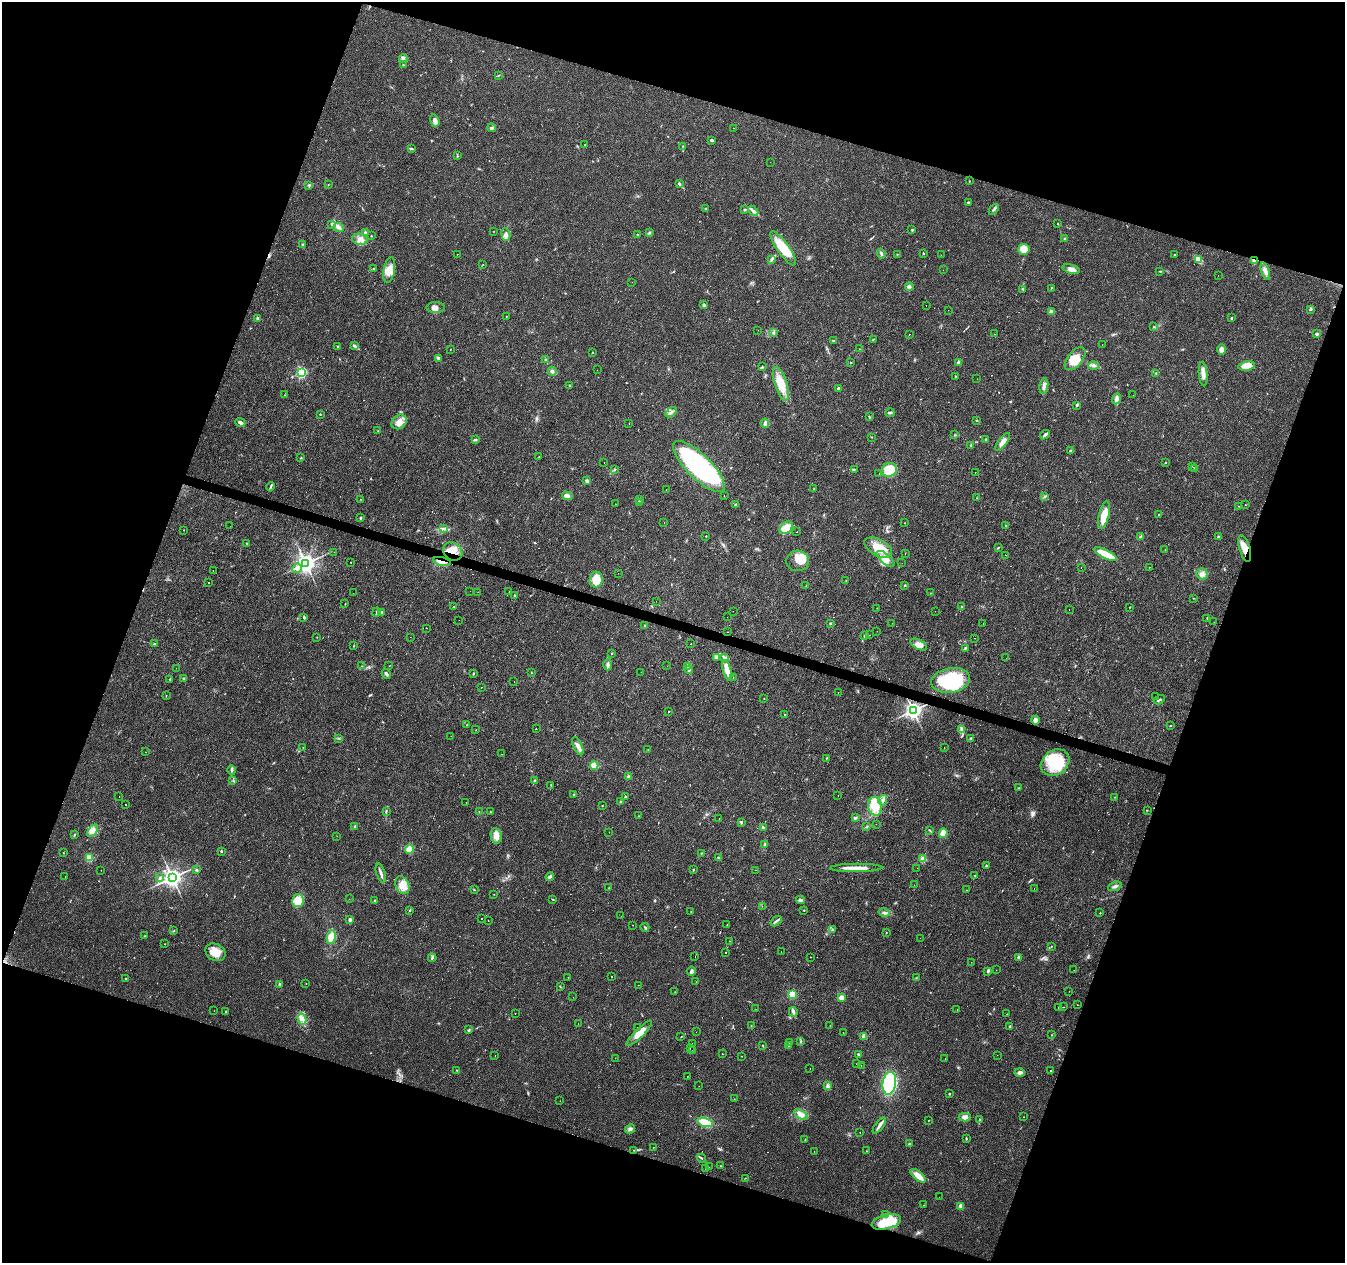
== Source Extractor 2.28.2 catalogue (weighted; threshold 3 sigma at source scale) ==
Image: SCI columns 1-5372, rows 213-5256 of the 5378 x 5534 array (HDU 1 of 3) = the unmasked area's bounding box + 8 px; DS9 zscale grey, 4 x 4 block average (1 PNG px = mean of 4 x 4 image px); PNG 1347 x 1265 px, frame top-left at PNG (2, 2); each listed source drawn as its Kron ellipse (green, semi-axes under 4 px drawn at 4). Shown black and unused: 38% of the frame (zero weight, under 3 of 4 exposures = <1% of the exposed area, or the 3 px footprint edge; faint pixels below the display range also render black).
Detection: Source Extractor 2.28.2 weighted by HDU 2 'WHT'. Background 0.0259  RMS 0.0032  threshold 0.0142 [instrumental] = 3 sigma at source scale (4.5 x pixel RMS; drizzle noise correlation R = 1.50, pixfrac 1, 0.0396/0.0396 arcsec/px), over >= 5 px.
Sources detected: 589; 1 too faint to see at this stretch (4 x 4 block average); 6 inside a brighter object's white glare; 82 cosmic-ray / hot-pixel residue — neither listed nor drawn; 6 coinciding with a brighter row at this scale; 20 inside a brighter listed object's ellipse — not listed separately; the other 474 listed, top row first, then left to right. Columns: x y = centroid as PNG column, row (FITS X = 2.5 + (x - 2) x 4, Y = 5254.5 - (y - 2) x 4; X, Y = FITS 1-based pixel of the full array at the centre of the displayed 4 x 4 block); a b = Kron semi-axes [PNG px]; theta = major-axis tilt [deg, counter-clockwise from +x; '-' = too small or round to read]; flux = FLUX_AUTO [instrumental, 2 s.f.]
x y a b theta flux
403 59 4 3 - 3.9
403 65 3 2 - 1.1
498 75 2 2 - 0.93
435 121 6 3 -71 11
492 128 4 3 - 4.3
734 128 2 2 - 0.43
711 140 3 2 - 3.1
585 145 2 2 - 1
682 146 2 2 - 1.1
411 149 3 2 - 1.6
457 156 3 2 - 1.4
770 162 2 2 - 0.49
969 181 2 2 - 0.79
679 184 3 2 - 2.7
308 185 2 2 - 0.99
328 185 2 2 - 0.56
968 202 2 2 - 2.2
705 208 2 2 - 1.3
994 209 6 2 48 3.3
745 210 3 2 - 2
753 211 6 3 -45 5.2
1058 223 2 2 - 0.9
332 225 3 3 - 2.2
339 227 5 4 - 5.5
912 230 2 2 - 3
493 231 2 2 - 0.38
365 232 3 3 - 2.9
649 233 4 2 - 2.4
506 234 6 4 -83 6.7
637 234 2 2 - 0.82
371 236 2 2 - 1.2
360 239 8 5 -12 12
1065 239 2 2 - 4.3
302 244 2 2 - 0.84
783 248 21 6 -55 50
1024 249 5 5 - 18
923 253 2 2 - 1.2
457 254 2 2 - 2.1
881 254 5 2 - 3.1
897 254 2 2 - 0.66
941 255 2 2 - 0.53
1175 255 2 2 - 0.76
772 259 4 2 - 2.7
1198 260 4 3 - 4.4
1254 260 4 3 - 7.3
483 265 2 2 - 0.62
374 269 3 2 - 1.7
1071 269 9 3 -16 7.8
389 270 13 5 79 19
943 270 2 2 - 0.37
1160 271 2 2 - 0.79
1265 271 9 4 -72 8.5
1218 275 2 2 - 0.26
632 282 2 2 - 0.34
909 287 4 4 - 4.6
1051 288 2 2 - 1.1
1023 289 2 2 - 1.7
704 304 2 2 - 1.2
926 305 2 2 - 0.89
436 307 9 5 1 10
1310 309 3 2 - 1.7
948 310 2 2 - 0.22
1051 312 2 2 - 15
506 316 2 2 - 0.51
257 318 2 2 - 3
1231 318 2 2 - 2.6
1154 327 2 2 - 1.6
758 330 2 2 - 0.76
774 333 3 2 - 1.7
909 334 2 2 - 4.1
994 334 2 2 - 0.43
1316 334 3 2 - 3.1
873 339 2 2 - 0.89
833 341 2 2 - 2.9
1102 345 2 2 - 0.66
354 346 3 3 - 2.9
338 347 2 2 - 2.2
450 349 2 2 - 0.52
860 349 2 2 - 0.57
1221 350 5 4 - 8.1
592 353 2 2 - 0.76
438 358 4 3 - 3.4
1075 359 14 7 50 29
545 360 3 2 - 1.9
959 362 4 3 - 4
851 363 2 2 - 0.55
1094 366 5 3 - 4.6
1246 366 8 4 9 29
762 367 2 2 - 1.1
597 370 2 2 - 0.5
552 371 4 3 - 4
302 372 3 3 - 130
1156 373 2 2 - 1.5
1203 374 12 3 -85 14
955 377 3 2 - 1.6
977 379 2 2 - 1
781 384 18 6 -72 36
569 385 2 2 - 0.66
1044 386 8 3 80 6.7
838 388 2 2 - 7.3
285 395 2 2 - 0.59
1133 395 2 2 - 0.31
1116 399 6 4 67 6.7
1077 405 3 2 - 3
671 412 6 2 33 4.1
890 413 5 2 - 3.4
320 414 2 2 - 0.91
869 417 3 2 - 1.5
977 420 2 2 - 0.72
399 422 8 6 40 13
240 423 5 3 - 5.1
629 423 2 2 - 0.78
765 423 4 4 - 5.6
378 430 2 2 - 0.48
955 435 2 2 - 1.1
1045 435 5 3 - 4
871 437 2 2 - 0.53
985 439 3 2 - 1.6
475 440 4 2 - 3.4
1003 442 10 3 52 13
971 445 4 2 - 1.2
1071 451 3 2 - 2
539 456 2 2 - 1.8
300 458 2 2 - 0.9
604 462 2 2 - 1.4
1166 463 3 2 - 0.79
699 466 34 12 -45 330
1193 467 2 2 - 3.3
1195 468 3 2 - 0.89
614 470 3 2 - 1
854 470 2 2 - 0.88
889 470 7 7 - 41
975 472 2 2 - 2.1
879 473 2 2 - 1.8
587 481 3 2 - 6.4
271 487 5 2 - 2.3
814 489 2 2 - 2.3
666 490 2 2 - 2.4
567 496 5 3 - 11
724 496 2 2 - 0.86
1044 497 3 2 - 1.5
976 498 2 2 - 0.64
360 499 2 2 - 0.51
639 499 2 2 - 1.8
639 502 2 2 - 3.8
615 504 2 2 - 0.47
735 505 3 2 - 1.4
1245 505 2 2 - 0.44
1239 506 2 2 - 1.6
1104 515 14 5 77 32
1159 515 2 2 - 1.1
361 518 2 2 - 3.7
664 522 2 2 - 0.34
905 523 2 2 - 0.72
1006 525 2 2 - 1.2
230 526 2 2 - 1.4
786 528 7 5 40 28
443 529 4 2 - 2.5
184 530 2 2 - 0.71
797 532 2 2 - 1.8
706 536 2 2 - 0.73
1141 537 3 2 - 5.4
1218 537 2 2 - 5.4
247 544 3 2 - 1.6
878 548 15 8 -28 38
998 548 2 2 - 1
1245 548 13 5 -74 23
1165 550 2 2 - 0.42
453 551 10 8 -39 25
334 552 2 2 - 1.7
905 554 2 2 - 1.6
1105 554 13 4 -27 41
1006 555 2 2 - 2.8
886 559 11 5 -41 16
798 561 11 10 - 25
442 562 9 2 -14 7.1
306 563 4 4 - 680
351 563 2 2 - 2.6
902 563 2 2 - 0.38
1081 567 2 2 - 0.41
1150 567 2 2 - 1
297 568 5 3 - 10
213 571 2 2 - 4
618 573 2 2 - 1.2
1202 574 6 5 - 8.6
596 580 8 6 78 31
846 581 2 2 - 0.96
208 583 2 2 - 7.6
905 585 2 2 - 3.2
806 586 2 2 - 0.61
470 591 2 2 - 0.37
478 592 2 2 - 0.33
509 592 2 2 - 0.52
353 593 2 2 - 0.55
931 593 2 2 - 1.4
515 595 2 2 - 0.72
1194 598 2 2 - 0.5
656 601 2 2 - 5.7
345 604 2 2 - 0.63
454 606 2 2 - 1.1
961 607 4 2 - 1.6
1130 607 2 2 - 0.77
877 608 2 2 - 0.57
1069 610 2 2 - 0.3
733 611 2 2 - 0.79
935 611 2 2 - 0.34
376 612 5 2 - 1.9
382 612 2 2 - 4.6
727 617 2 2 - 1.4
304 618 3 2 - 2.1
1207 618 2 2 - 1.2
459 620 2 2 - 1.3
1214 622 2 2 - 0.28
830 623 2 2 - 2.3
892 623 2 2 - 1
983 624 2 2 - 0.54
645 626 3 2 - 2.5
427 628 2 2 - 3.6
877 631 2 2 - 0.28
728 632 2 2 - 2.3
870 635 2 2 - 0.46
865 636 4 3 - 4
317 637 2 2 - 0.65
410 637 2 2 - 0.45
974 638 2 2 - 1
154 644 3 2 - 2.1
691 644 2 2 - 0.67
919 645 9 4 -28 12
354 646 2 2 - 0.96
965 648 4 2 - 2.5
612 653 2 2 - 1.4
717 657 3 2 - 1.4
725 657 3 2 - 1.4
1006 658 2 2 - 2.1
608 665 5 3 - 5.3
361 666 2 2 - 0.68
389 666 2 2 - 2.4
667 666 2 2 - 0.45
688 666 2 2 - 1.6
176 668 2 2 - 4
689 670 4 3 - 2.7
727 670 11 4 -74 12
641 672 2 2 - 1.4
473 673 3 2 - 1.7
531 673 2 2 - 0.47
386 674 5 3 - 3.8
733 677 2 2 - 0.4
184 678 2 2 - 1
170 679 3 2 - 0.91
951 680 19 12 10 120
514 682 2 2 - 0.73
481 687 2 2 - 4.6
838 692 2 2 - 2
166 695 2 2 - 0.63
1155 696 2 2 - 0.38
764 698 2 2 - 1.1
1159 700 6 2 31 2.4
913 710 3 3 - 960
668 712 2 2 - 0.7
784 715 2 2 - 1.6
1035 720 4 3 - 7
467 725 2 2 - 0.92
1170 726 2 2 - 2
536 728 2 2 - 0.97
476 730 2 2 - 0.58
961 730 2 2 - 1.6
451 736 2 2 - 0.5
971 738 2 2 - 1.5
339 739 2 2 - 0.75
578 746 10 3 -65 8.2
303 747 2 2 - 0.52
944 748 2 2 - 0.51
648 750 2 2 - 0.57
145 752 2 2 - 0.97
501 754 2 2 - 4.7
826 758 2 2 - 1.3
1055 763 15 12 36 74
594 766 4 4 - 22
232 770 4 2 - 3.4
628 776 3 2 - 1.9
233 780 2 2 - 0.66
535 780 3 2 - 1.6
551 785 2 2 - 0.62
1019 788 2 2 - 14
574 794 2 2 - 2.6
838 795 2 2 - 0.66
119 796 2 2 - 3.2
625 796 2 2 - 5.9
1115 797 2 2 - 0.52
883 800 5 3 - 4.2
620 801 2 2 - 0.68
466 802 2 2 - 0.57
125 805 2 2 - 2.4
602 806 2 2 - 0.82
875 806 9 7 -81 57
1147 810 2 2 - 0.74
386 811 2 2 - 0.93
490 811 2 2 - 0.56
479 812 2 2 - 0.83
639 816 2 2 - 1.3
855 818 4 3 - 3.5
719 819 2 2 - 2.2
741 822 3 2 - 2.4
876 824 2 2 - 0.26
355 826 3 2 - 1.5
763 827 4 2 - 2.8
867 827 2 2 - 0.69
930 830 2 2 - 0.9
92 831 7 4 52 8.9
609 832 2 2 - 0.75
943 833 5 3 - 29
74 834 2 2 - 1.5
337 836 2 2 - 0.29
496 836 8 5 -80 14
765 844 4 2 - 3.4
409 849 4 3 - 31
221 851 2 2 - 2.3
63 853 2 2 - 0.81
701 853 3 2 - 1.2
718 857 4 2 - 1.4
89 858 2 2 - 43
923 859 2 2 - 58
986 866 2 2 - 2.7
856 868 26 3 1 21
917 868 2 2 - 1.4
196 870 3 2 - 1.9
693 870 3 2 - 1.4
756 870 2 2 - 0.97
101 871 2 2 - 0.34
381 873 10 2 -72 6.1
975 875 2 2 - 130
65 876 2 2 - 1.2
550 877 4 3 - 3.5
160 878 3 3 - 2.7
172 878 4 4 - 690
402 885 9 6 -65 22
914 885 2 2 - 0.49
1115 886 7 3 21 4.6
609 888 2 2 - 1.1
1034 889 2 2 - 3
474 890 3 2 - 0.95
966 890 2 2 - 1.5
494 894 2 2 - 0.45
349 899 2 2 - 0.75
553 899 3 2 - 1.1
800 900 4 3 - 5.5
298 901 6 6 - 41
374 901 2 2 - 1.6
762 906 2 2 - 0.28
804 910 2 2 - 1.7
410 911 2 2 - 0.95
691 911 2 2 - 1.5
884 913 6 2 -14 3.7
1100 913 2 2 - 1.4
621 916 2 2 - 1.5
481 919 2 2 - 4.7
350 920 2 2 - 11
488 921 2 2 - 0.45
776 921 6 2 41 3.6
727 924 2 2 - 2.5
632 925 2 2 - 0.41
645 927 5 2 - 2.1
832 930 3 2 - 1.8
174 931 2 2 - 1.1
886 933 2 2 - 0.84
145 936 3 2 - 1.4
331 937 7 4 82 30
920 938 2 2 - 1.4
729 941 2 2 - 1.7
165 944 2 2 - 2.1
1051 946 2 2 - 0.72
781 951 2 2 - 0.9
215 952 10 8 -31 26
725 953 2 2 - 15
695 956 2 2 - 3.5
810 957 2 2 - 2.3
1018 957 3 3 - 3.3
432 958 4 2 - 3.2
971 962 2 2 - 0.6
996 970 2 2 - 0.32
1074 970 2 2 - 0.28
691 971 4 2 - 6.5
988 971 4 3 - 2.4
568 977 2 2 - 0.64
612 977 2 2 - 0.7
916 978 2 2 - 0.59
126 979 2 2 - 1.5
696 982 2 2 - 0.69
306 983 2 2 - 0.75
279 984 3 2 - 1.8
638 985 2 2 - 2
560 986 2 2 - 0.9
1069 991 2 2 - 0.32
675 992 2 2 - 0.36
792 994 2 2 - 130
573 997 2 2 - 0.52
841 998 2 2 - 42
1077 1005 2 2 - 2
1063 1007 2 2 - 8.7
1058 1008 2 2 - 1.9
756 1009 2 2 - 0.38
957 1009 2 2 - 0.75
214 1011 2 2 - 0.65
226 1012 2 2 - 1.2
793 1012 4 3 - 3.9
515 1014 2 2 - 0.87
1007 1014 2 2 - 0.58
302 1019 5 3 - 6.9
578 1024 2 2 - 0.94
830 1025 2 2 - 0.28
751 1026 2 2 - 1.1
1010 1026 2 2 - 2.9
637 1027 2 2 - 3.7
469 1030 3 2 - 1.4
696 1032 2 2 - 1.5
639 1033 17 4 45 20
843 1033 2 2 - 0.63
1051 1035 2 2 - 0.49
864 1036 2 2 - 39
681 1037 2 2 - 0.45
801 1042 3 2 - 1.6
692 1043 2 2 - 1.3
789 1043 2 2 - 0.82
763 1046 3 2 - 0.84
788 1046 2 2 - 0.74
690 1048 2 2 - 2.8
692 1051 2 2 - 1.6
722 1054 2 2 - 0.98
858 1054 2 2 - 2.2
997 1055 2 2 - 0.91
495 1056 2 2 - 6.9
741 1056 2 2 - 3.9
615 1058 2 2 - 0.4
945 1058 2 2 - 0.52
857 1064 2 2 - 2.4
861 1065 2 2 - 1.3
810 1069 2 2 - 4
457 1070 2 2 - 0.6
1050 1071 2 2 - 1.3
1020 1073 5 3 - 5.9
687 1076 2 2 - 1.7
889 1083 11 6 82 200
699 1086 2 2 - 0.26
827 1086 3 2 - 0.97
950 1094 3 2 - 1.1
734 1099 2 2 - 0.46
560 1101 2 2 - 2.2
801 1115 7 4 -34 10
965 1117 6 4 2 8.5
1023 1117 2 2 - 1.3
928 1120 2 2 - 0.63
979 1120 4 2 - 1.5
705 1122 8 4 -16 37
879 1126 9 3 53 6.7
630 1129 5 3 - 4.3
860 1132 2 2 - 0.84
966 1139 3 2 - 1.4
805 1140 2 2 - 0.92
909 1144 3 2 - 3.6
653 1147 2 2 - 2.4
634 1150 2 2 - 0.76
814 1151 2 2 - 1.1
867 1151 2 2 - 0.62
701 1158 4 2 - 1.9
721 1166 2 2 - 0.65
709 1167 2 2 - 0.46
706 1168 2 2 - 0.67
918 1176 9 3 -40 26
746 1178 2 2 - 0.95
939 1197 2 2 - 0.23
924 1205 2 2 - 0.45
961 1206 2 2 - 23
885 1214 2 2 - 0.68
886 1222 15 7 14 53
Overlapping masked pixels (flux is a lower limit): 4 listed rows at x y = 1254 260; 1245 548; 453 551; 442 562
Diffuse or blended objects may show on this block-average render without a row.